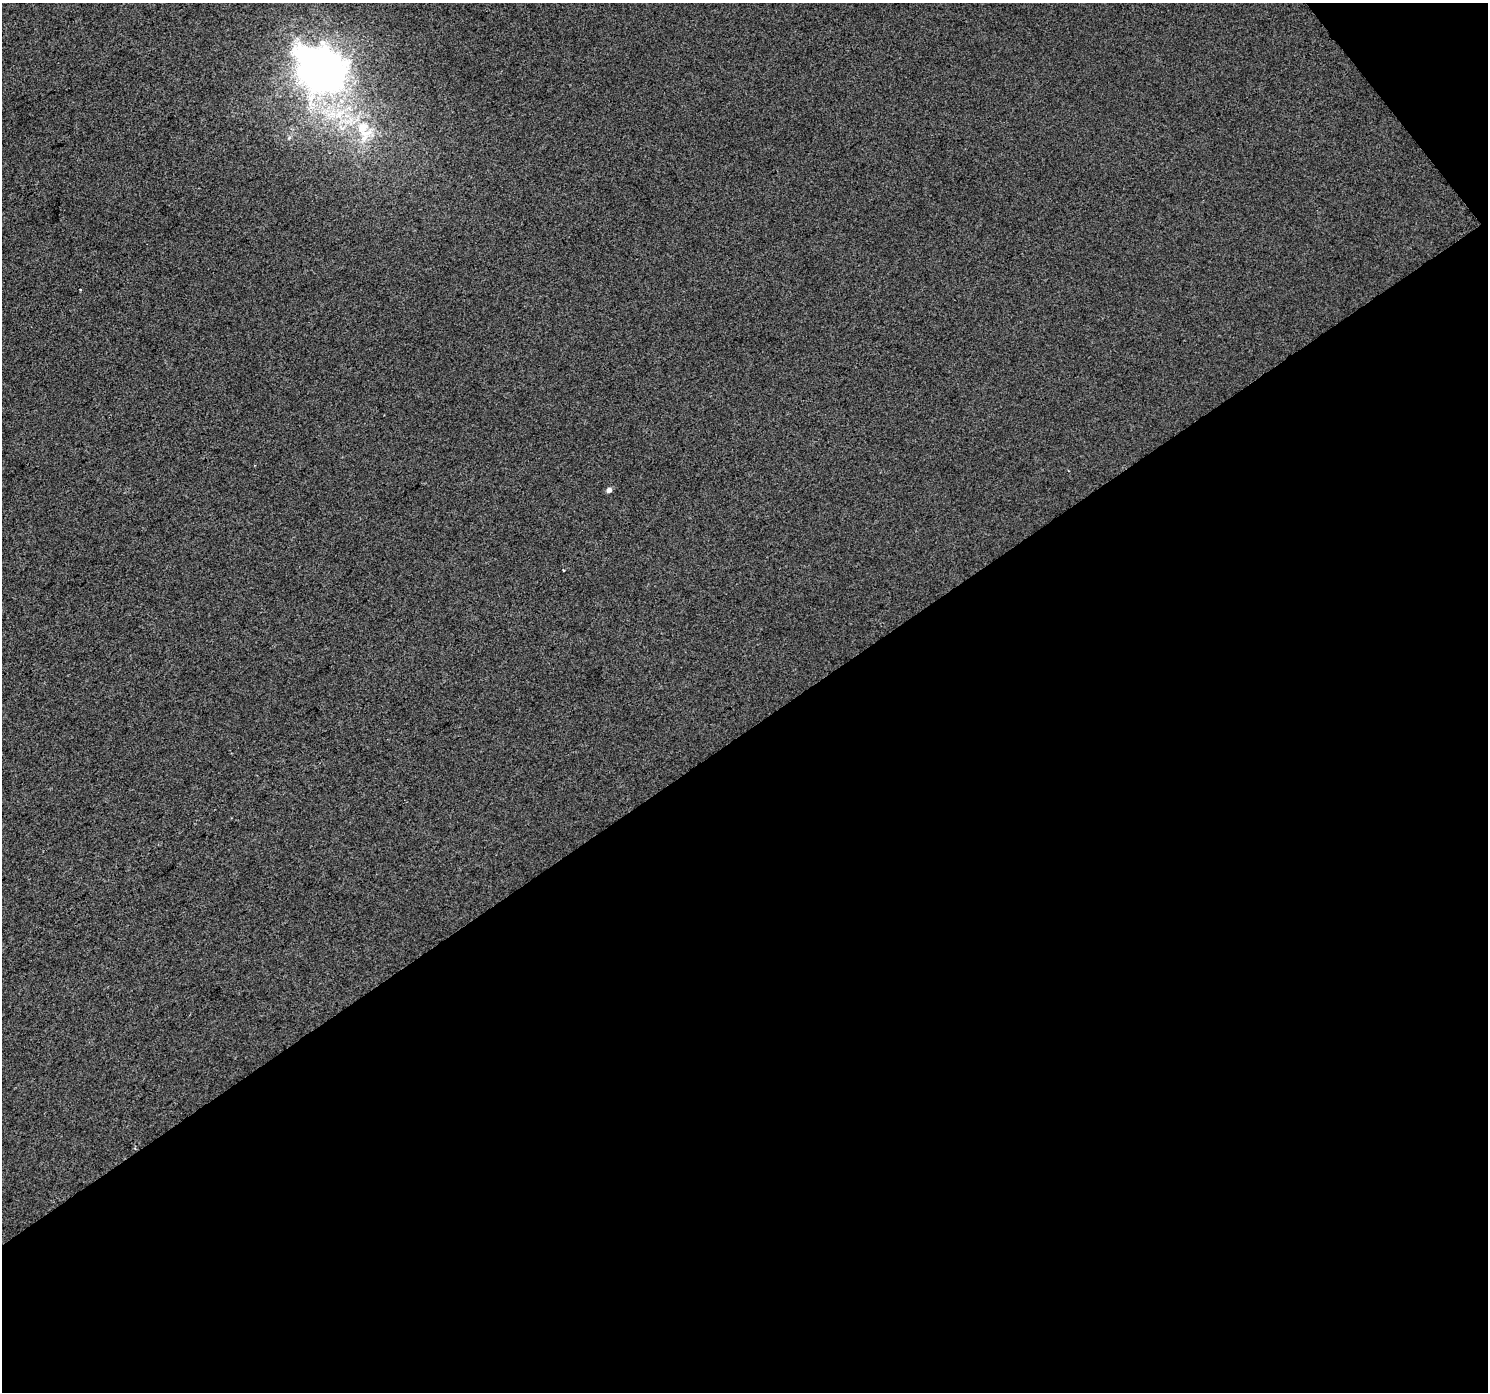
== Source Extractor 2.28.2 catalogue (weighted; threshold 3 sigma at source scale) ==
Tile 4 of 2 x 2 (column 2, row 2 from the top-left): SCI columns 1487-2972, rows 91-1480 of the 2972 x 2943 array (HDU 1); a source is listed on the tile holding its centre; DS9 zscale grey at full resolution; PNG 1490 x 1394 px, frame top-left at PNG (2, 3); no overlay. Shown black and unused: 49% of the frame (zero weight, under 2 of 3 exposures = <1% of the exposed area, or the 3 px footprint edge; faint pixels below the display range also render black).
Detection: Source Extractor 2.28.2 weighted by HDU 2 'WHT'; one run over the whole footprint, this tile lists its part. Background 0.00785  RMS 0.021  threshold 0.0949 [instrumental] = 3 sigma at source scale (4.5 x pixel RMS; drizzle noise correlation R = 1.50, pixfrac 1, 0.0396/0.0396 arcsec/px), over >= 5 px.
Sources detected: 7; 1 inside a brighter object's white glare — not listed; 1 inside a brighter listed object's ellipse — not listed separately; the other 5 listed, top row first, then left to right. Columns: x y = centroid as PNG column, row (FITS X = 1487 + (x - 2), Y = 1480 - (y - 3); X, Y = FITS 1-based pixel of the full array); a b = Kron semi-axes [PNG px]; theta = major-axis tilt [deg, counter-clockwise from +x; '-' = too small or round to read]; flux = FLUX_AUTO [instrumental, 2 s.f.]
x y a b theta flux
313 70 47 37 -75 1100
363 128 22 17 56 66
80 290 3 2 - 2.4
609 490 5 4 - 9.6
563 570 3 2 - 1.9